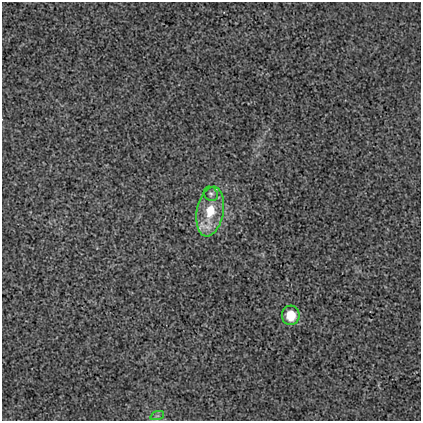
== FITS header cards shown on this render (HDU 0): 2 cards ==
NAXIS1  =                  419
NAXIS2  =                  419

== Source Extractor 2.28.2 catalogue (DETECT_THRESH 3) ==
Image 419 x 419 px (HDU 0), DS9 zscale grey, 1 PNG px = 1 image px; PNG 423 x 423 px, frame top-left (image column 1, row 419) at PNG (2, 2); each listed source drawn as its Kron ellipse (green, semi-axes under 4 px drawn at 4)
Background 0.00162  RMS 0.019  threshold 0.0575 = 3 sigma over >= 5 px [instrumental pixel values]
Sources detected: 4; all 4 listed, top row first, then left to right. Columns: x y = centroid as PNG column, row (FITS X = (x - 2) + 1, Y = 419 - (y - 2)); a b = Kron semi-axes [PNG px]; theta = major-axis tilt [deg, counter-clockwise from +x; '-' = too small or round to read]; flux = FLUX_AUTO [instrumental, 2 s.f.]
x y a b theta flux
211 194 7 6 - 3.1
210 212 25 13 80 40
291 315 10 9 - 24
157 416 7 4 18 2.8